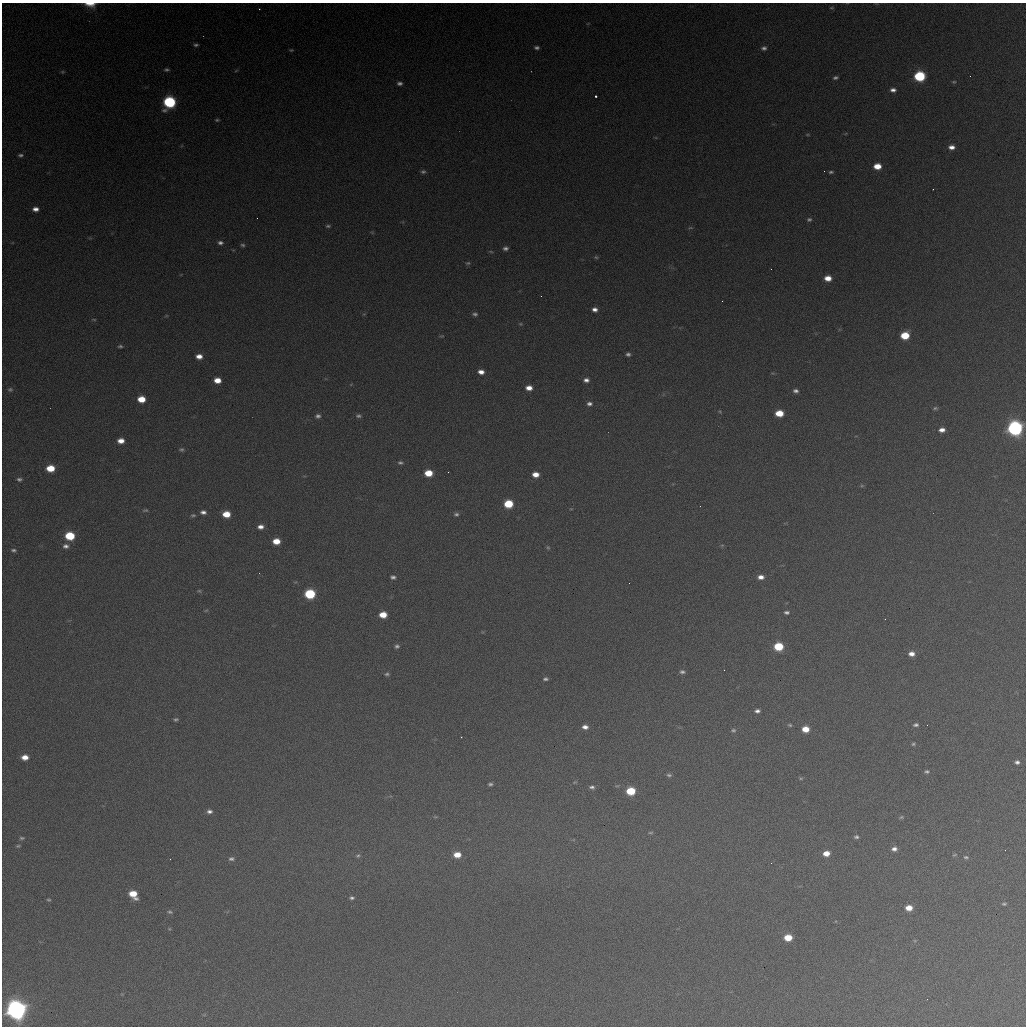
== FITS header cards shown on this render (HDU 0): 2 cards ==
NAXIS1  =                 1024 / length of data axis 1
NAXIS2  =                 1024 / length of data axis 2

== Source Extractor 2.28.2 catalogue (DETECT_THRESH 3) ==
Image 1024 x 1024 px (HDU 0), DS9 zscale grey, 1 PNG px = 1 image px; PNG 1028 x 1028 px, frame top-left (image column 1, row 1024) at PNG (2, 3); no overlay
Background 368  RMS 16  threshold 47.8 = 3 sigma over >= 5 px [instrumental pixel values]
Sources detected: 141; all 141 listed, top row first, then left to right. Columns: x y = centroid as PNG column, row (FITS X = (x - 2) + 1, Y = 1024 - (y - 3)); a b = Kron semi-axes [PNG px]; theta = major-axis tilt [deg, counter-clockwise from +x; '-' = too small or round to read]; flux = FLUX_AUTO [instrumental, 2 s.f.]
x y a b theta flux
90 4 13 5 -4 1.1e+04
832 8 6 3 8 1.1e+03
259 9 2 2 - 6.7e+02
196 45 5 4 - 2.2e+03
537 48 6 4 -1 2.7e+03
764 48 7 5 13 3.3e+03
291 50 6 4 1 1.3e+03
166 70 6 4 0 2.2e+03
62 72 5 5 - 1.3e+03
920 76 7 6 - 1.0e+05
835 77 6 4 13 2.3e+03
954 82 6 4 18 1.4e+03
399 83 5 4 - 3.0e+03
893 90 6 4 2 4.5e+03
596 96 3 2 - 8.3e+03
169 102 7 7 - 1.5e+05
217 120 6 4 0 1.5e+03
807 135 5 3 - 9.7e+02
951 147 6 4 -2 6.5e+03
21 155 5 4 - 2.3e+03
877 166 6 5 - 1.6e+04
423 172 6 5 - 2.3e+03
831 172 4 3 - 1.8e+03
933 189 2 2 - 5.8e+02
35 209 7 5 -1 6.0e+03
257 218 2 2 - 4.6e+02
809 219 6 5 - 2.3e+03
328 226 6 4 8 1.6e+03
690 228 6 3 18 1.2e+03
220 243 7 5 -1 3.3e+03
243 245 6 4 -6 2.0e+03
505 248 7 5 1 3.3e+03
491 252 6 4 -3 1.3e+03
596 257 5 4 - 1.4e+03
468 263 7 5 14 1.8e+03
828 278 7 5 2 1.2e+04
541 296 2 2 - 6.6e+02
595 309 5 5 - 5.1e+03
475 314 6 5 - 2.7e+03
166 316 5 3 - 1.0e+03
94 319 6 3 -9 1.1e+03
520 324 6 5 - 1.4e+03
905 335 6 5 - 3.3e+04
442 336 7 3 5 1.1e+03
120 346 6 4 0 2.0e+03
628 354 5 4 - 2.7e+03
199 356 6 5 - 8.2e+03
481 372 6 5 - 7.3e+03
217 380 6 5 - 1.2e+04
586 380 6 4 0 4.4e+03
529 388 7 5 0 8.8e+03
10 389 6 5 - 2.0e+03
796 391 6 5 - 3.4e+03
141 399 6 5 - 1.9e+04
589 404 6 5 - 3.4e+03
935 408 6 4 3 1.8e+03
720 412 5 3 - 1.1e+03
779 413 6 5 - 2.4e+04
318 416 7 6 - 3.1e+03
358 416 7 5 -4 2.4e+03
1015 428 8 7 - 4.2e+05
942 430 7 5 6 6.4e+03
121 441 6 5 - 9.1e+03
181 449 6 5 - 2.0e+03
400 463 7 5 -9 2.4e+03
50 468 7 5 1 2.5e+04
448 472 3 2 - 7.9e+02
428 473 6 5 - 2.3e+04
536 474 6 5 - 1.0e+04
19 479 5 4 - 2.4e+03
862 486 6 4 0 1.4e+03
508 504 6 5 - 4.4e+04
145 510 7 4 5 1.7e+03
203 512 6 4 0 4.0e+03
226 514 6 5 - 1.9e+04
456 514 6 5 - 2.5e+03
193 515 7 4 1 1.7e+03
261 527 6 5 - 5.8e+03
70 536 7 5 -2 4.9e+04
276 541 6 5 - 1.6e+04
66 546 7 6 - 4.0e+03
548 547 6 4 -67 1.4e+03
13 550 5 3 - 2.0e+03
393 577 5 4 - 2.9e+03
761 577 6 4 0 6.5e+03
629 583 2 2 - 4.4e+02
199 591 6 4 -28 1.3e+03
310 594 7 6 - 8.2e+04
206 610 6 4 3 1.2e+03
786 612 6 4 -6 2.6e+03
383 615 6 5 - 1.8e+04
885 619 2 2 - 2.5e+03
397 646 5 4 - 2.5e+03
778 646 6 6 - 4.9e+04
911 654 6 5 - 7.0e+03
724 670 2 2 - 8.5e+02
682 672 6 4 -3 2.6e+03
387 674 5 4 - 1.9e+03
545 679 5 3 - 2.2e+03
757 711 5 4 - 3.5e+03
176 719 5 4 - 1.9e+03
790 725 6 4 -16 1.5e+03
916 725 6 4 5 2.5e+03
585 727 7 5 -5 5.5e+03
805 729 6 5 - 1.6e+04
733 730 6 5 - 2.1e+03
461 737 2 2 - 6.7e+02
913 744 5 4 - 1.5e+03
25 757 7 5 -2 1.0e+04
1017 762 5 4 - 3.1e+03
927 771 6 5 - 2.2e+03
669 775 6 4 -10 2.0e+03
801 778 6 4 0 1.3e+03
575 782 5 3 - 1.0e+03
490 784 5 3 - 2.1e+03
592 787 6 4 -8 2.8e+03
631 791 6 5 - 4.1e+04
209 811 6 5 - 3.7e+03
901 817 6 4 22 1.5e+03
650 833 7 3 1 1.4e+03
856 837 5 4 - 2.2e+03
22 838 7 4 0 2.0e+03
18 846 6 4 2 1.5e+03
894 849 6 5 - 4.7e+03
826 853 6 5 - 1.1e+04
457 855 7 6 - 1.5e+04
954 855 7 3 26 1.2e+03
358 856 6 5 - 1.8e+03
966 857 7 4 -7 1.9e+03
170 859 2 2 - 4.7e+02
231 859 7 5 6 2.8e+03
771 863 2 2 - 4.7e+02
133 894 8 6 -45 2.3e+04
352 898 6 4 4 2.3e+03
49 900 5 3 - 1.4e+03
1004 904 5 3 - 1.6e+03
909 908 6 5 - 1.3e+04
170 912 7 5 -20 2.2e+03
788 938 6 5 - 2.4e+04
927 999 2 2 - 5.9e+02
16 1010 8 7 - 1.1e+06
At the frame edge (FLAGS 8, measured only in part): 1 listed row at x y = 90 4